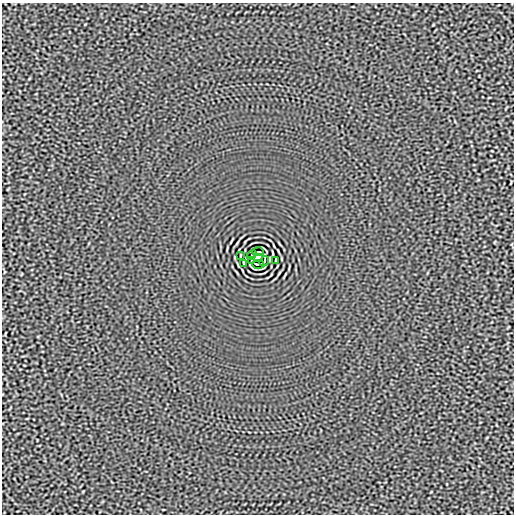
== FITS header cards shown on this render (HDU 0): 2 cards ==
NAXIS1  =                  512
NAXIS2  =                  512

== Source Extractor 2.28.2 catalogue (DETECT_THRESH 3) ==
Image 512 x 512 px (HDU 0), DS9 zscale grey, 1 PNG px = 1 image px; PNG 516 x 516 px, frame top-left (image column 1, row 512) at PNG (2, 3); each listed source drawn as its Kron ellipse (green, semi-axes under 4 px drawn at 4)
Background -2.48e-05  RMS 0.0015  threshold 0.00465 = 3 sigma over >= 5 px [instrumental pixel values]
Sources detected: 9; all 9 listed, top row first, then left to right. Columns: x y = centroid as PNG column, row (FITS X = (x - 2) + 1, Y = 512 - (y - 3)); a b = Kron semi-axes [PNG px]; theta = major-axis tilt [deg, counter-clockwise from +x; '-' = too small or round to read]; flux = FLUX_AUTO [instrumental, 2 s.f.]
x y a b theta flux
258 252 6 2 0 0.15
252 255 5 2 - 0.032
240 256 3 2 - 0.064
258 258 5 4 - 4
276 260 3 2 - 0.064
251 261 3 2 - 0.082
264 261 5 2 - 0.032
244 263 4 2 - 0.087
258 264 6 2 0 0.15